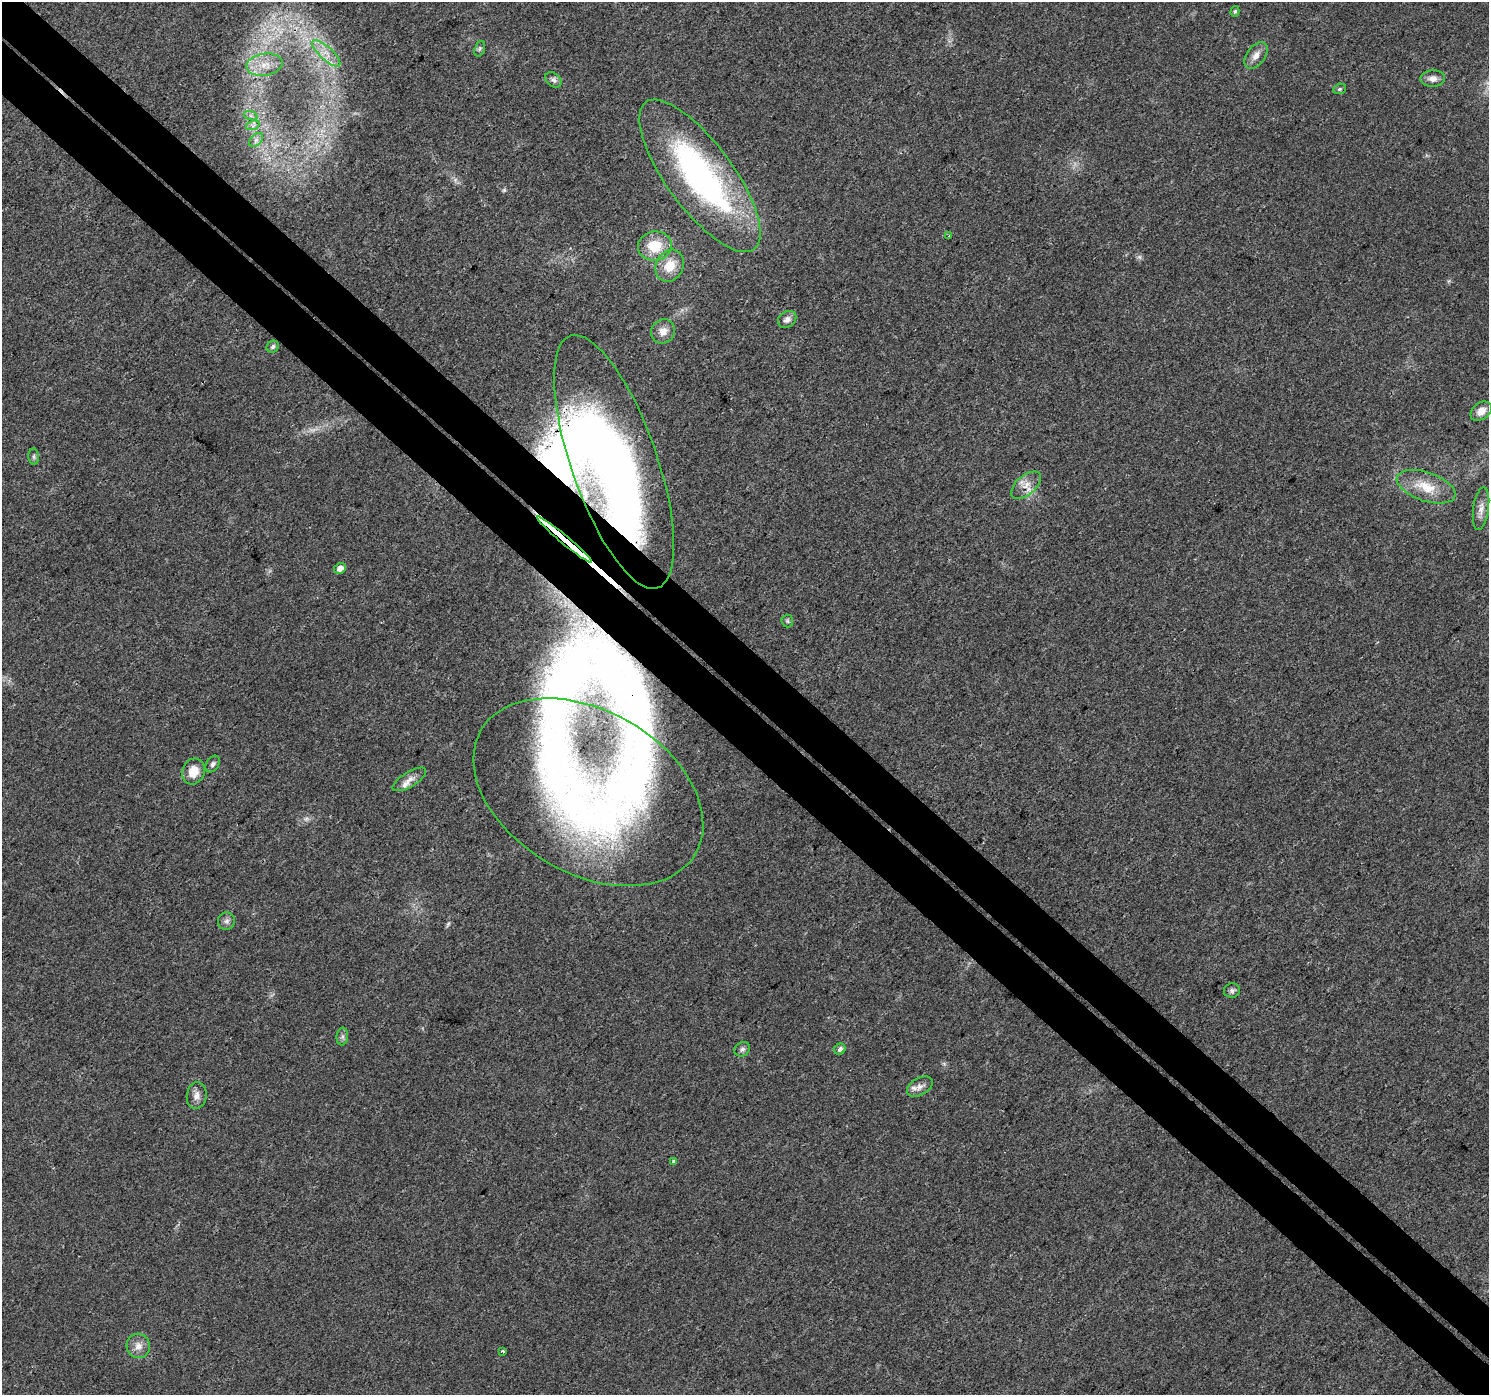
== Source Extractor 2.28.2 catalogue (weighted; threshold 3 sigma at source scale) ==
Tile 11 of 4 x 4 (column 3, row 3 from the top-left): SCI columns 3054-4540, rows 1690-3082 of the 6101 x 6099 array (HDU 1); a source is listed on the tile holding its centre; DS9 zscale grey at full resolution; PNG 1491 x 1397 px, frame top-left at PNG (2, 2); each listed source drawn as its Kron ellipse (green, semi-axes under 4 px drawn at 4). Shown black and unused: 8% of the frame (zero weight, under 3 of 4 exposures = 7% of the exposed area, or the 3 px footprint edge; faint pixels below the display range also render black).
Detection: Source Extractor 2.28.2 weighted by HDU 2 'WHT'; one run over the whole footprint, this tile lists its part. Background 0.0206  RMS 0.0036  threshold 0.0164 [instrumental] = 3 sigma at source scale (4.5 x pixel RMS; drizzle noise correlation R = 1.50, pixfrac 1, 0.0396/0.0396 arcsec/px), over >= 5 px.
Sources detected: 55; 2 too faint to see at this stretch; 6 inside a brighter object's white glare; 2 long thin detections or spike segments (spike, bleed or trail) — neither listed nor drawn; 4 inside a brighter listed object's ellipse — not listed separately; the other 41 listed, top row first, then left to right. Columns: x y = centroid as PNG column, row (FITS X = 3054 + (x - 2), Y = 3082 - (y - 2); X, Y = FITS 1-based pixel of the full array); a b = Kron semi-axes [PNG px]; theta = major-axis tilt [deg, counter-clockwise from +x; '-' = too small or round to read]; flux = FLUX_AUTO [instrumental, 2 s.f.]
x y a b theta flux
1235 11 5 4 - 0.64
480 49 8 5 70 0.76
326 53 18 6 -42 3.8
1256 55 15 9 54 3
264 65 18 11 10 6.1
1433 78 12 8 3 2.2
553 80 9 6 -40 1.2
1340 89 6 5 - 0.62
251 116 7 4 -19 0.93
253 125 7 4 19 0.97
256 140 8 5 46 1.3
700 176 91 33 -54 95
949 236 3 3 - 0.35
655 246 17 14 10 9.8
670 266 16 13 61 7.3
787 319 10 7 35 2
663 331 12 11 - 3.2
273 347 6 5 - 0.89
1481 411 12 8 37 3.1
34 457 8 5 -84 0.78
614 462 133 43 -71 180
1026 485 17 9 40 3.7
1426 487 31 14 -19 9.3
1481 509 21 7 82 2.9
565 540 36 4 -40 6.9
340 568 6 5 - 2.4
787 621 6 6 - 0.62
213 764 9 6 57 1.1
193 771 13 11 67 5.3
409 779 19 7 31 2.7
588 792 124 81 -30 180
226 921 8 8 - 1.5
1232 990 8 7 - 1.1
342 1037 9 5 84 1
742 1049 8 6 36 1.1
840 1049 6 5 - 1.2
920 1087 14 8 29 2.3
197 1096 13 10 83 2.3
673 1161 3 3 - 1.1
138 1346 12 11 - 3
503 1351 4 3 - 0.98
Overlapping masked pixels (flux is a lower limit): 3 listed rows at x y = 614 462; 565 540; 588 792